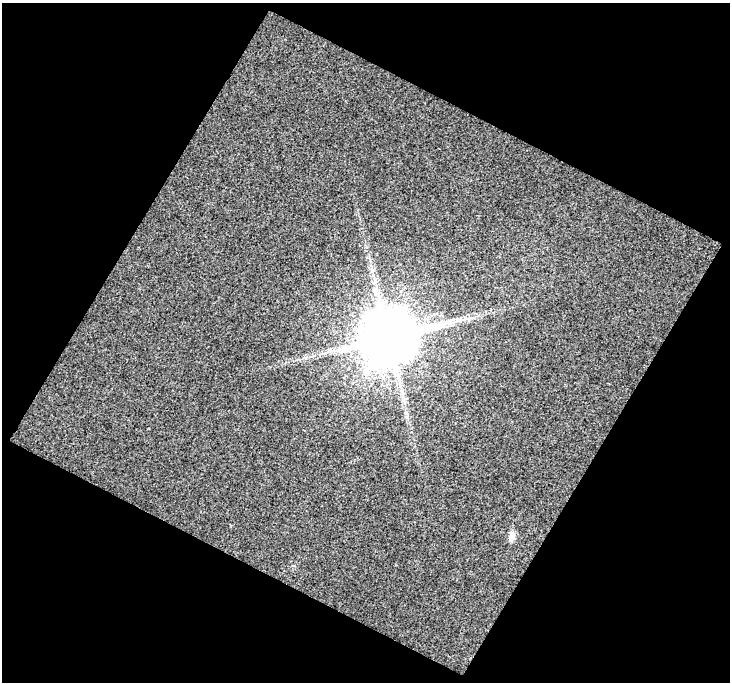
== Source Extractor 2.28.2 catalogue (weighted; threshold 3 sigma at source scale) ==
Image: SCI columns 2-729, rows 30-709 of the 730 x 739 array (HDU 1 of 3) = the unmasked area's bounding box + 8 px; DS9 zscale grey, full resolution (1 PNG px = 1 image px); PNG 732 x 684 px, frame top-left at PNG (2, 3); no overlay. Shown black and unused: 48% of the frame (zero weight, under 3 of 4 exposures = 3% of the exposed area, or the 3 px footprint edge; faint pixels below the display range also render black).
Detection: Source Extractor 2.28.2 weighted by HDU 2 'WHT'. Background 0.00375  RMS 0.012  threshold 0.0532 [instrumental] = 3 sigma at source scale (4.5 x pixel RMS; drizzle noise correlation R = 1.50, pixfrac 1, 0.0396/0.0396 arcsec/px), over >= 5 px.
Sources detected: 3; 1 long thin detection or spike segment (spike, bleed or trail) — not listed; the other 2 listed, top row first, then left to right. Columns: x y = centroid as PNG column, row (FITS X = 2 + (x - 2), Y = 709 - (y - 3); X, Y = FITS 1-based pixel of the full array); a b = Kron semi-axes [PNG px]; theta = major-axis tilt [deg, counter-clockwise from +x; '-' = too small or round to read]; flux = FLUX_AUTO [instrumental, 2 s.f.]
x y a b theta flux
388 337 17 15 21 7800
512 536 11 7 80 7.9